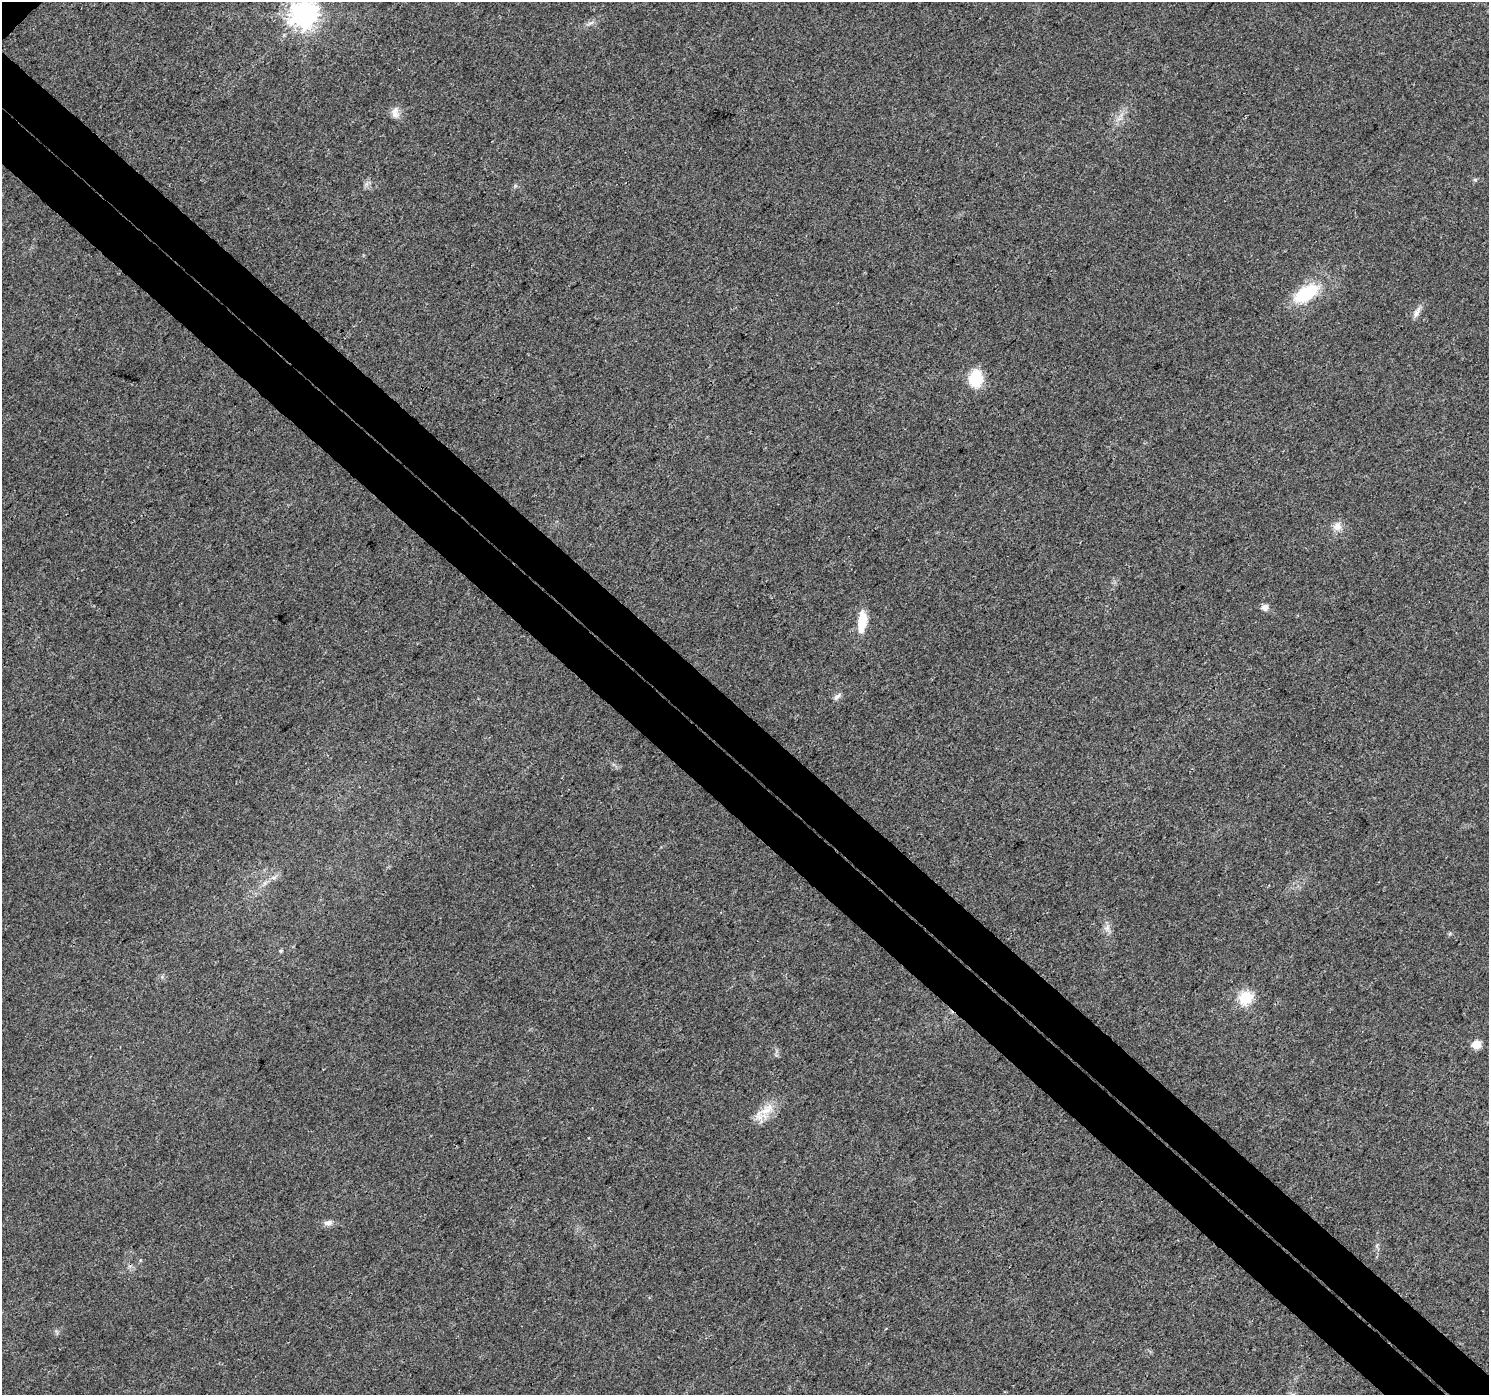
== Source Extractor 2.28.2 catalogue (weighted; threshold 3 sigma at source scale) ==
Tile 6 of 4 x 4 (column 2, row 2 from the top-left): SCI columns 1567-3053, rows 3083-4475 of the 6101 x 6099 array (HDU 1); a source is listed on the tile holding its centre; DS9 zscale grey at full resolution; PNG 1491 x 1397 px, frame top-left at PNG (2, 2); no overlay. Shown black and unused: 8% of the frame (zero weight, under 3 of 4 exposures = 7% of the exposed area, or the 3 px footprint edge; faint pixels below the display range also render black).
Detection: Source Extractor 2.28.2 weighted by HDU 2 'WHT'; one run over the whole footprint, this tile lists its part. Background 0.0206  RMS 0.0036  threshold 0.0164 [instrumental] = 3 sigma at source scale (4.5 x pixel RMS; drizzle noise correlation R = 1.50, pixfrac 1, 0.0396/0.0396 arcsec/px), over >= 5 px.
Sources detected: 17; all 17 listed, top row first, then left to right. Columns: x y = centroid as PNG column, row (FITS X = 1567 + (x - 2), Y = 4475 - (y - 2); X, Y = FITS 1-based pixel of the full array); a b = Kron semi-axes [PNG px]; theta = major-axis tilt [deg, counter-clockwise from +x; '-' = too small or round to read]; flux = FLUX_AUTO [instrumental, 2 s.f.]
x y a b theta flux
305 14 10 9 - 350
591 23 7 4 19 0.87
395 113 16 10 -84 2.6
1475 180 6 4 0 0.51
1306 293 23 12 31 22
1416 313 12 7 68 2
975 379 22 17 85 9.9
1337 526 11 11 - 2.9
1265 607 8 8 - 1.7
862 622 23 9 83 8.7
837 696 13 5 41 1.3
1107 928 9 7 45 1.7
281 950 5 3 - 0.42
1246 997 6 6 - 44
1476 1044 9 8 - 3.8
767 1109 25 12 33 6.6
328 1223 11 8 9 1.8
Isophote crosses this tile's border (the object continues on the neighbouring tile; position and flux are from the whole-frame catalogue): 1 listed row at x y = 305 14